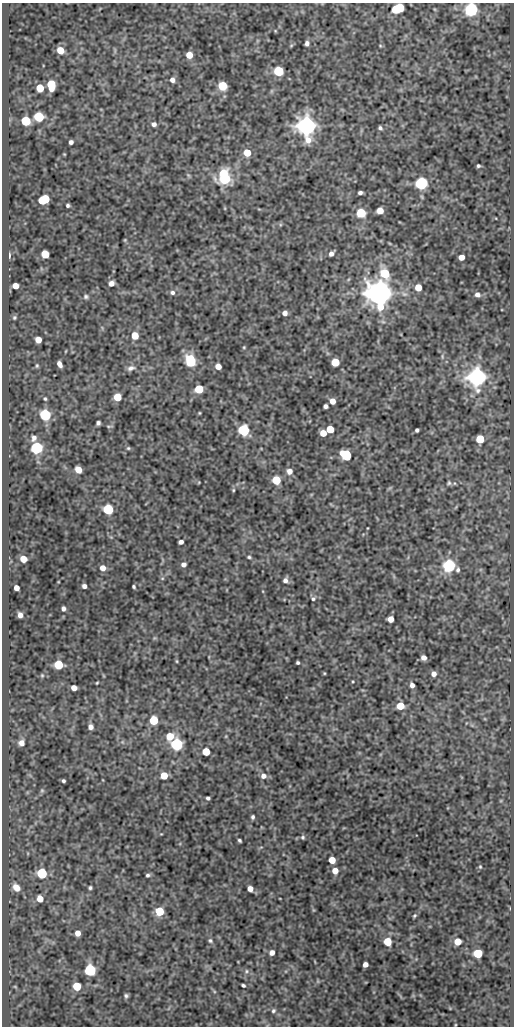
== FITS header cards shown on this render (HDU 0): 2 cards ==
NAXIS1  =                  512
NAXIS2  =                 1024

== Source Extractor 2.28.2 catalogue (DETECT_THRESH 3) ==
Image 512 x 1024 px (HDU 0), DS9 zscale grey, 1 PNG px = 1 image px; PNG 516 x 1028 px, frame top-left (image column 1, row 1024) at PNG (2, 3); no overlay
Background 72.5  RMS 0.6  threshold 1.8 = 3 sigma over >= 5 px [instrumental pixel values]
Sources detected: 149; all 149 listed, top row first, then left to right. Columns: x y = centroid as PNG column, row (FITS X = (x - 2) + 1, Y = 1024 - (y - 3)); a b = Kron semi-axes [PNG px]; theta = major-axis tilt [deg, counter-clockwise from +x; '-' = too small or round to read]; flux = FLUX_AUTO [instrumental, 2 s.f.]
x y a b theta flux
398 8 9 5 23 3400
471 10 6 6 - 12000
275 31 5 3 - 32
307 43 5 4 - 130
380 45 5 3 - 37
291 46 6 3 20 43
60 50 5 5 - 760
189 55 5 5 - 630
279 71 5 5 - 3300
172 80 6 5 - 180
51 85 7 5 -86 2000
222 86 5 5 - 2200
40 88 5 5 - 1100
39 117 6 5 - 3400
26 121 5 5 - 2800
154 124 6 5 - 140
307 126 7 6 - 38000
380 128 4 4 - 81
71 142 4 4 - 120
247 153 5 5 - 870
64 154 3 2 - 30
478 166 4 3 - 65
223 173 7 5 39 1000
188 175 6 4 -71 55
225 179 7 6 - 3000
421 183 6 6 - 8700
360 193 5 3 - 99
44 199 8 5 26 2700
68 205 4 3 - 71
380 211 5 5 - 440
361 213 5 5 - 2300
125 240 5 4 - 36
45 254 5 5 - 1300
331 254 5 4 - 170
9 255 6 3 89 80
461 257 5 4 - 350
385 273 7 6 - 1900
111 283 5 5 - 240
15 286 5 5 - 420
418 287 5 5 - 690
172 292 7 6 - 120
380 293 7 7 - 79000
477 295 7 6 - 150
86 297 6 6 - 85
285 313 4 4 - 220
14 317 5 5 - 61
135 336 5 5 - 880
38 340 5 5 - 520
244 347 4 4 - 39
66 351 4 2 - 31
442 356 7 3 -89 62
190 361 8 6 -77 4400
335 362 5 5 - 1300
59 364 6 4 -62 240
37 366 6 4 89 59
218 366 5 5 - 430
131 368 11 7 13 160
477 377 6 6 - 31000
199 389 5 5 - 1800
117 397 5 5 - 1000
45 399 5 4 - 55
332 401 5 5 - 370
326 406 4 4 - 110
199 413 3 2 - 33
45 415 6 5 - 6000
98 423 4 4 - 97
109 426 8 3 5 45
330 429 5 5 - 1200
243 430 6 6 - 5000
417 430 4 3 - 86
323 433 5 5 - 620
34 438 8 6 81 160
480 439 5 5 - 1500
37 448 6 5 - 8000
128 448 5 5 - 54
346 455 8 6 -41 2500
78 470 5 5 - 510
289 471 6 6 - 230
276 480 5 5 - 1400
449 483 6 5 - 69
233 490 4 4 - 41
108 509 6 5 - 3900
181 542 5 4 - 150
249 557 4 3 - 56
23 559 5 5 - 740
183 564 5 5 - 160
449 566 6 6 - 9100
103 568 5 5 - 310
458 570 7 5 84 90
162 578 5 3 - 41
285 580 6 6 - 160
84 586 4 4 - 140
134 587 4 3 - 59
16 588 5 4 - 270
313 599 6 5 - 85
63 609 4 4 - 130
20 615 5 4 - 200
390 619 5 5 - 400
424 658 6 5 - 170
177 661 5 3 - 40
298 663 3 3 - 65
59 665 6 5 - 2100
324 673 4 3 - 38
434 674 5 5 - 200
42 675 5 4 - 49
353 681 4 3 - 36
97 683 3 2 - 36
412 685 5 5 - 190
74 688 5 4 - 320
400 706 5 5 - 1100
154 720 5 5 - 1900
91 727 5 5 - 190
170 736 6 6 - 920
226 736 5 3 - 33
21 743 6 5 - 250
177 744 6 6 - 7900
206 752 5 5 - 1100
164 776 5 5 - 840
263 776 7 6 - 200
63 781 4 3 - 76
42 790 6 5 - 69
208 798 4 3 - 85
253 817 4 3 - 79
303 837 6 5 - 75
239 840 4 3 - 67
332 860 5 5 - 710
480 867 4 4 - 41
335 871 5 5 - 470
42 873 5 5 - 3900
148 875 5 5 - 80
16 888 8 6 -48 380
90 888 4 4 - 68
250 889 5 4 - 280
40 899 5 5 - 500
159 911 5 5 - 1500
414 916 5 4 - 57
77 933 5 4 - 380
210 941 6 5 - 78
387 942 6 5 - 1000
458 942 5 5 - 650
272 953 5 4 - 220
478 953 5 5 - 2100
365 964 5 4 - 230
90 970 6 5 - 6800
246 971 5 5 - 69
243 985 4 3 - 69
77 986 5 5 - 1400
126 996 4 4 - 72
273 1011 5 5 - 65
At the frame edge (FLAGS 8, measured only in part): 2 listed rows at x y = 398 8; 471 10